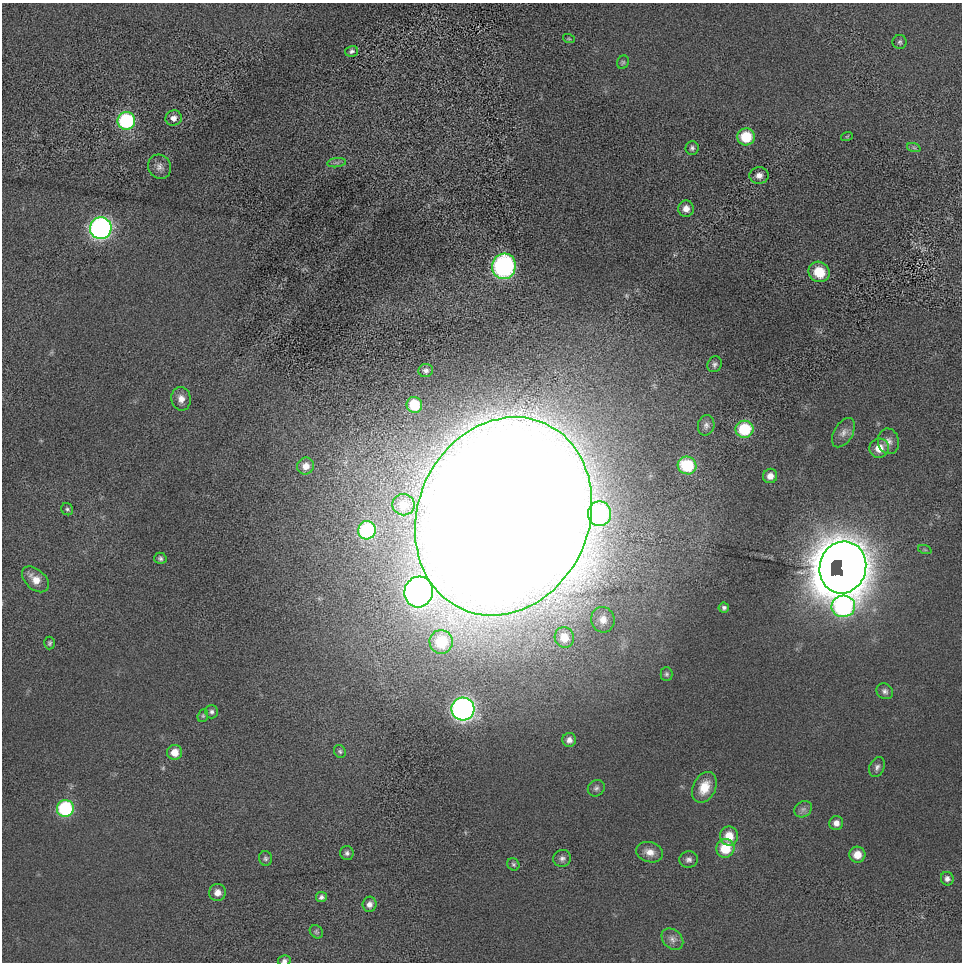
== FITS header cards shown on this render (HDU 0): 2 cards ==
NAXIS1  =                  960
NAXIS2  =                  960

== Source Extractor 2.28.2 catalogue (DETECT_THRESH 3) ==
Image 960 x 960 px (HDU 0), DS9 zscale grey, 1 PNG px = 1 image px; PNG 964 x 964 px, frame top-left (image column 1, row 960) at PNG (2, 3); each listed source drawn as its Kron ellipse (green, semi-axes under 4 px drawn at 4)
Background -10.9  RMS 190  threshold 565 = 3 sigma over >= 5 px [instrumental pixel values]
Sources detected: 75; all 75 listed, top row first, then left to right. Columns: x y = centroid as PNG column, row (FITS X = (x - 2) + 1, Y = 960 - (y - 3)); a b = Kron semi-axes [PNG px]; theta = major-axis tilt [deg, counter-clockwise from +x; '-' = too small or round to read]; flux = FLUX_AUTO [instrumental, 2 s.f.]
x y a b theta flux
569 39 6 3 -19 1.4e+04
900 42 7 7 - 2.9e+04
351 51 6 5 - 3.0e+04
623 62 7 5 64 2.4e+04
174 118 8 7 - 7.1e+04
126 121 9 9 - 1.3e+06
847 136 6 3 19 1.2e+04
746 137 9 8 - 4.3e+05
692 148 7 6 - 3.1e+04
914 148 7 4 -19 2.6e+04
337 163 9 4 8 3.5e+04
160 167 12 11 - 8.2e+04
759 175 9 8 - 7.8e+04
686 209 8 8 - 9.1e+04
101 228 11 10 - 4.6e+06
504 266 13 12 - 2.7e+06
819 272 11 9 -39 3.3e+05
715 364 8 7 - 3.9e+04
426 371 7 6 - 3.9e+04
181 399 12 9 -80 1.0e+05
414 405 8 7 - 3.8e+05
706 425 10 8 76 5.5e+04
745 429 9 8 - 6.1e+05
843 433 16 9 59 9.1e+04
888 441 13 10 -77 9.2e+04
879 448 10 9 - 1.7e+05
687 465 9 8 - 6.7e+05
306 466 9 8 - 9.9e+04
770 476 7 7 - 8.9e+04
403 505 11 10 - 1.5e+05
67 509 6 5 - 2.5e+04
599 514 12 11 - 1.5e+06
503 516 102 85 65 1.4e+08
367 530 9 9 - 1.2e+06
925 550 7 4 -19 2.1e+04
160 558 6 5 - 2.9e+04
843 567 26 23 75 6.8e+07
35 579 16 10 -42 1.5e+05
419 592 15 14 - 6.4e+06
843 606 12 10 4 2.2e+06
724 608 5 5 - 2.9e+04
603 620 13 11 -76 1.2e+05
564 637 10 9 - 1.9e+05
441 642 12 11 - 6.1e+05
50 643 6 5 - 2.6e+04
666 674 7 6 - 2.7e+04
885 691 9 7 -35 4.7e+04
463 709 11 11 - 4.9e+06
212 712 6 6 - 3.5e+04
203 716 6 5 - 2.0e+04
569 740 7 7 - 6.3e+04
340 751 7 5 -56 2.5e+04
175 752 7 7 - 1.6e+05
877 767 10 7 64 5.0e+04
704 787 16 11 64 2.4e+05
596 788 9 7 41 4.3e+04
65 809 8 8 - 1.2e+06
803 809 9 7 36 5.3e+04
836 823 7 7 - 7.2e+04
729 836 9 9 - 2.1e+05
725 848 9 9 - 3.9e+05
650 852 13 10 -16 1.2e+05
347 853 7 6 - 3.7e+04
857 855 8 8 - 1.7e+05
265 858 7 6 - 3.1e+04
562 858 9 8 - 5.1e+04
689 860 9 8 - 5.1e+04
513 864 6 5 - 2.4e+04
947 879 7 6 - 4.8e+04
217 892 8 8 - 9.8e+04
321 897 5 5 - 3.4e+04
369 904 7 7 - 6.6e+04
316 932 7 6 - 2.4e+04
672 939 12 9 -44 8.1e+04
284 961 6 5 - 3.6e+04
At the frame edge (FLAGS 8, measured only in part): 1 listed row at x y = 284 961